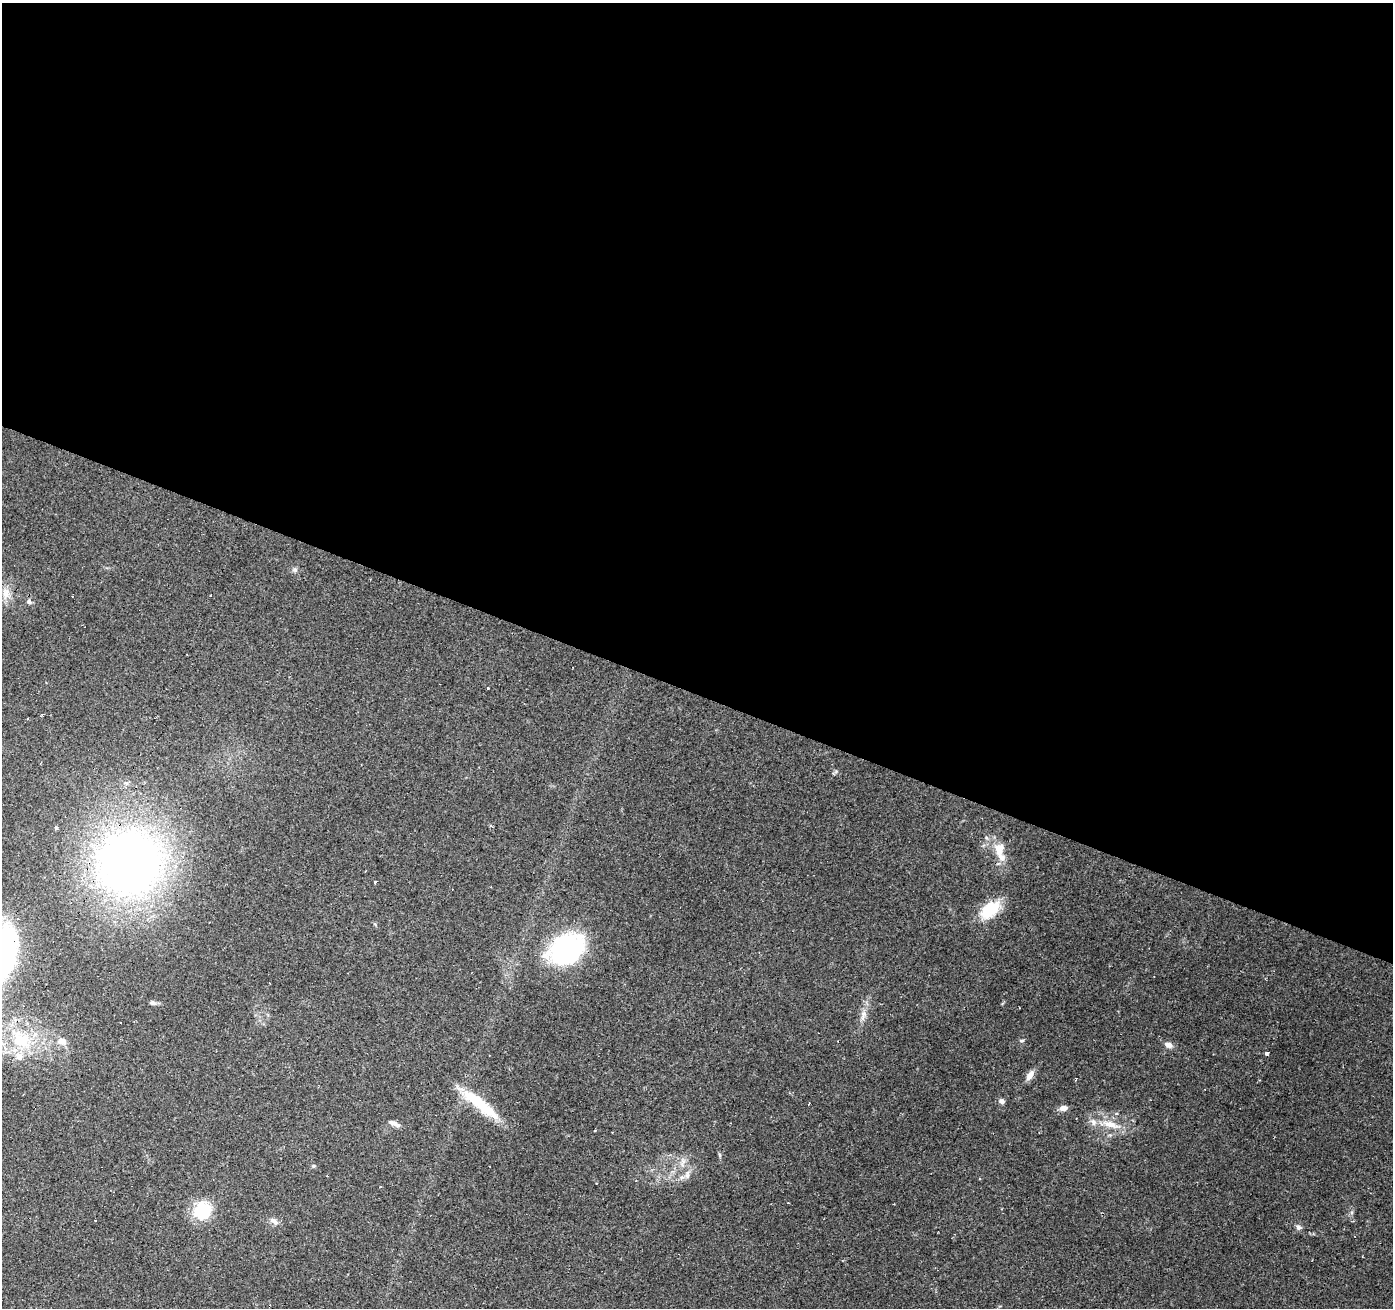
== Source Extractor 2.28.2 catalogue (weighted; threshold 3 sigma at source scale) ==
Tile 3 of 4 x 4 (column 3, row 1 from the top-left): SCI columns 2787-4177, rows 4187-5492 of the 5568 x 5698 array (HDU 1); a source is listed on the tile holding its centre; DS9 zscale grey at full resolution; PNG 1395 x 1310 px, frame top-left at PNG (2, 3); no overlay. Shown black and unused: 53% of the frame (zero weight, under 2 of 3 exposures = <1% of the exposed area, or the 3 px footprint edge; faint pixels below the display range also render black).
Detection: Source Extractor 2.28.2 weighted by HDU 2 'WHT'; one run over the whole footprint, this tile lists its part. Background 0.27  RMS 0.0078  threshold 0.0351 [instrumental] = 3 sigma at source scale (4.5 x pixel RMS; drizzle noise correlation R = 1.50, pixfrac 1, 0.0396/0.0396 arcsec/px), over >= 5 px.
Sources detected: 44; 7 cosmic-ray / hot-pixel residue — not listed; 4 inside a brighter listed object's ellipse — not listed separately; the other 33 listed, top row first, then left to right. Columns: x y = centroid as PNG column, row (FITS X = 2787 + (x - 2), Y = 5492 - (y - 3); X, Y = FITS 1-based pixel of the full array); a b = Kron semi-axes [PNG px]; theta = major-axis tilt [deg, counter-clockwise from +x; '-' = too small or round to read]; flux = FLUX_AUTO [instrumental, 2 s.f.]
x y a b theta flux
295 570 7 5 -11 1.8
6 594 15 11 87 8.2
29 602 6 5 - 1.9
126 783 5 4 - 2.1
56 828 4 3 - 4.3
999 849 20 14 83 12
130 863 48 46 36 640
375 882 3 3 - 3.2
990 909 25 15 38 26
567 950 36 27 35 120
153 1003 9 6 -11 2.1
863 1017 7 4 71 2.5
21 1040 31 22 -29 43
1022 1040 8 4 1 1.1
62 1041 13 9 -9 6.1
1168 1045 11 7 -20 3.8
1267 1054 4 3 - 8.8
1030 1075 14 7 57 5
1076 1079 4 3 - 0.93
1002 1101 6 5 - 2.7
480 1104 53 11 -38 35
1063 1108 10 6 8 4.4
1117 1114 4 4 - 1.8
1111 1124 30 9 -15 14
396 1125 11 6 -22 3
612 1132 3 2 - 0.49
719 1155 6 4 -70 1
314 1166 5 5 - 1
687 1175 13 7 76 4.2
788 1203 3 2 - 0.47
202 1211 22 21 - 28
274 1221 14 7 -40 3.7
1299 1227 8 7 - 2.5
Unlisted compact peaks at least as high as the median listed source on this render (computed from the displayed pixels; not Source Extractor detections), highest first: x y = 836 771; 488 688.